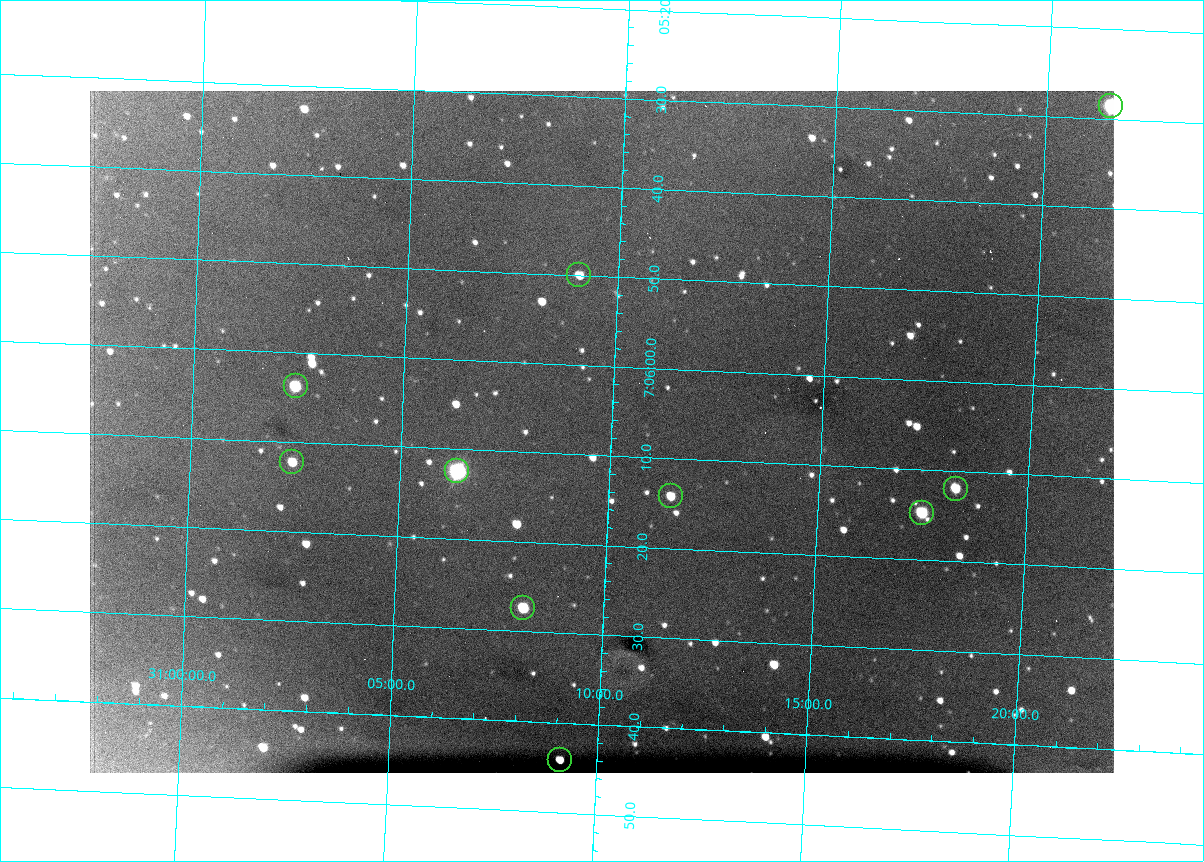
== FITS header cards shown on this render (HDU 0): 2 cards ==
NAXIS1  =                 1024 /fastest changing axis
NAXIS2  =                  682 /next to fastest changing axis

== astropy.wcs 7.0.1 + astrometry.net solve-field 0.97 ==
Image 1024 x 682 px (HDU 0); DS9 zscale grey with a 90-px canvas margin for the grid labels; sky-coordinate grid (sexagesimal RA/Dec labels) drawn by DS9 from the SOLVED WCS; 10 Tycho-2 reference stars matched to detected sources circled (green)
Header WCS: RA---TAN/DEC--TAN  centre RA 07:06:07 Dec +31:10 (106.53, +31.16 deg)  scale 1.44 arcsec/px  FOV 24.5' x 16.3'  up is -93 deg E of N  parity flipped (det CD > 0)
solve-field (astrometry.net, Tycho-2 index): VERIFIED the header's WCS against the Tycho-2 star catalogue (10 matches, 0 conflicts) and refined it, rather than solving blind
Solved WCS: RA---TAN-SIP/DEC--TAN-SIP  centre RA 07:06:07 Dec +31:10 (106.53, +31.16 deg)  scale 1.43 arcsec/px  FOV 24.4' x 16.3'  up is -92 deg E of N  parity flipped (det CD > 0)
The solver's refit moves the header's centre by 0.48 arcsec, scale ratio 0.9963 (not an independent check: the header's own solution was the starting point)
Tycho-2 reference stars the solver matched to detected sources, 10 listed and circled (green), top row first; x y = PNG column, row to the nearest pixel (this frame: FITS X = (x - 90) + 1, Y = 682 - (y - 91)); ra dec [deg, ICRS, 3 dp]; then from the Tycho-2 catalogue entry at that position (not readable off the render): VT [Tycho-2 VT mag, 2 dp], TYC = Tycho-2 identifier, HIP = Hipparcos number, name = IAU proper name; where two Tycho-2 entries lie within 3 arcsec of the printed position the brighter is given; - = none
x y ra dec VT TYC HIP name
1111 106 106.369 +31.359 8.79 2438-636-1 - -
579 275 106.458 +31.151 12.35 2438-728-1 - -
296 386 106.516 +31.041 10.39 2438-398-1 - -
292 462 106.551 +31.041 11.84 2438-663-1 - -
457 471 106.552 +31.106 9.20 2438-180-1 - -
956 489 106.550 +31.305 11.61 2438-184-1 - -
671 496 106.559 +31.192 11.79 2438-1039-1 - -
922 513 106.562 +31.292 10.01 2438-106-1 - -
523 608 106.614 +31.135 11.36 2438-550-1 - -
560 760 106.684 +31.152 11.76 2438-931-1 - -